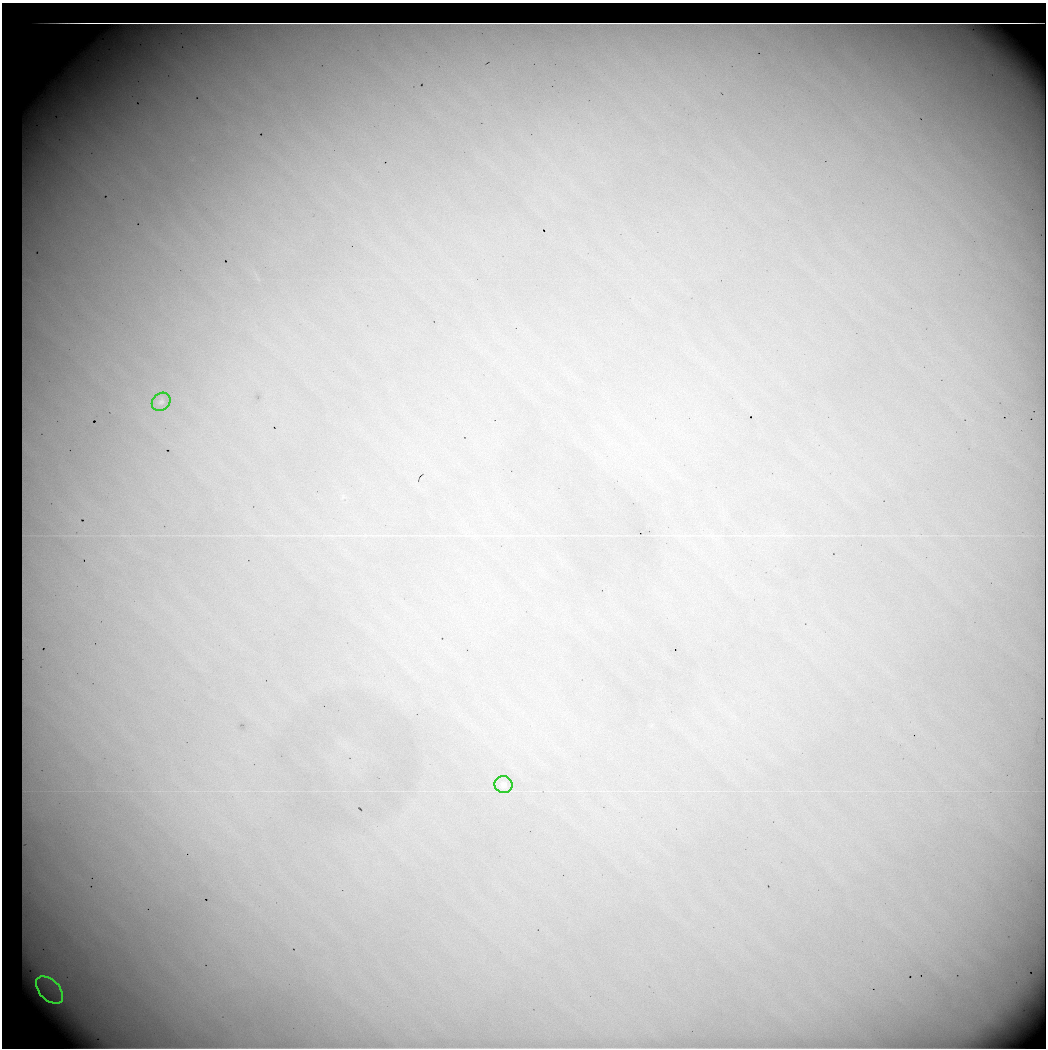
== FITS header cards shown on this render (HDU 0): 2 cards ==
NAXIS1  =                 1044 / No. of pixels in X
NAXIS2  =                 1046 / No. of pixels in Y

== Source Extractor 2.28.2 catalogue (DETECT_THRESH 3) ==
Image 1044 x 1046 px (HDU 0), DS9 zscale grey, 1 PNG px = 1 image px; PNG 1048 x 1050 px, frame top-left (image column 1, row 1046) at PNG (2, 3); each listed source drawn as its Kron ellipse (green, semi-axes under 4 px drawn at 4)
Background 26800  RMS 230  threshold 681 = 3 sigma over >= 5 px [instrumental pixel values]
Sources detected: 4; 1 with non-positive FLUX_AUTO (blend fragments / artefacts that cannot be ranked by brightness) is neither listed nor drawn; the other 3 listed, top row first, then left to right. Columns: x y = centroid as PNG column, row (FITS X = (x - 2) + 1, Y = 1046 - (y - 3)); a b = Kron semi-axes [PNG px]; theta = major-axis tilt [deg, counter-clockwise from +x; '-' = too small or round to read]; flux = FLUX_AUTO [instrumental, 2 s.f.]
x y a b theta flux
161 402 10 8 42 64000
503 785 9 8 - 74000
50 990 16 10 -44 280000
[1 non-positive-flux detection neither listed nor drawn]